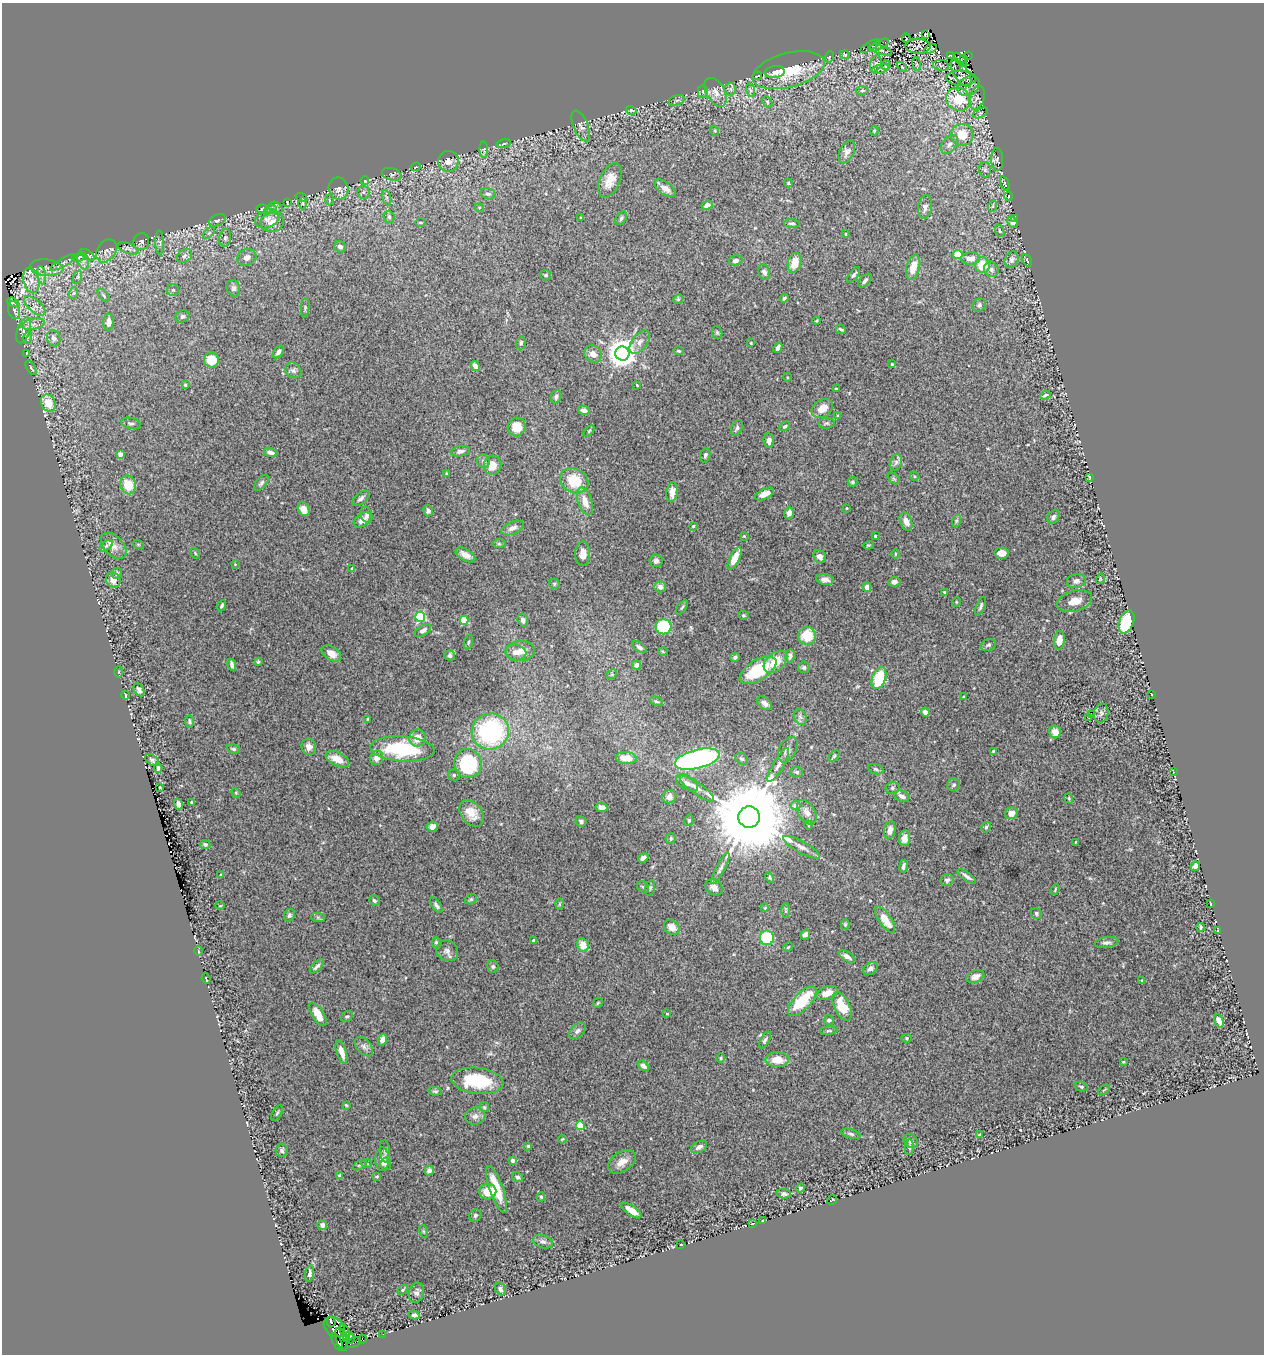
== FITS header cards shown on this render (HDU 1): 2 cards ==
NAXIS1  =                 1262
NAXIS2  =                 1352

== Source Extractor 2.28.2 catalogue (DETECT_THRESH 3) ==
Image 1262 x 1352 px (HDU 1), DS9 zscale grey, 1 PNG px = 1 image px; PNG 1266 x 1356 px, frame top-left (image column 1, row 1352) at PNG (2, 3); each listed source drawn as its Kron ellipse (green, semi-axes under 4 px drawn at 4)
Background 0.762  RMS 0.017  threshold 0.0523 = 3 sigma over >= 5 px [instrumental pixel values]
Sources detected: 443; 4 with non-positive FLUX_AUTO (blend fragments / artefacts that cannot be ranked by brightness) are neither listed nor drawn; the other 439 listed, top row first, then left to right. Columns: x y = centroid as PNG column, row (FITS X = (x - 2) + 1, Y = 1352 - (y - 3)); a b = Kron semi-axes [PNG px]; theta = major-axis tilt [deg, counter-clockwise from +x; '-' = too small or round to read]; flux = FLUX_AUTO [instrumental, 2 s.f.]
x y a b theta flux
925 34 3 2 - 1.1
906 38 4 2 - 0.83
879 45 11 4 27 2.6
870 46 11 4 29 2.1
918 46 12 7 -3 3.6
930 49 7 4 24 1.9
881 50 11 3 -18 2.6
845 55 5 4 - 1.2
950 55 3 2 - 0.85
968 55 2 2 - 3.9
829 57 5 3 - 1.3
964 58 3 2 - 1
961 60 8 2 -47 0.93
876 64 9 5 71 3.6
916 64 7 3 -82 1.4
886 65 5 2 - 1.2
941 65 8 5 -6 1.8
902 67 6 3 -45 1.1
964 68 3 2 - 0.79
880 69 9 4 17 1.7
788 70 37 17 14 50
775 72 10 5 6 3.8
961 73 16 7 -57 7.5
758 76 4 2 - 0.83
961 78 15 7 -3 5.9
968 86 12 9 32 7.2
730 89 6 6 - 3.3
750 90 7 4 -71 2.3
703 91 6 5 - 2.2
862 91 6 4 2 2
716 92 15 9 -61 10
977 98 12 7 74 4.8
958 99 13 11 -27 46
677 100 9 5 17 2.6
767 102 6 4 -61 2.1
631 110 5 3 - 1.2
980 113 8 4 27 2
581 126 16 7 -66 4.9
715 131 5 3 - 1.1
874 131 4 3 - 1.5
962 135 11 11 - 26
504 144 7 4 10 2.3
949 144 11 7 52 6
484 150 8 3 -87 1.8
847 152 12 7 63 5.1
997 159 11 6 -87 2.4
448 161 10 10 - 8.3
416 167 5 3 - 1.1
985 170 7 6 - 3.1
392 174 10 6 -17 3.7
610 180 18 10 67 17
365 181 4 3 - 1.1
788 183 4 4 - 1.3
1005 183 7 3 -69 1.4
338 188 11 9 -70 7.3
665 188 12 6 -35 8.1
363 192 6 6 - 3
488 194 8 5 -14 3.6
1009 196 4 2 - 0.48
302 198 6 3 -20 1.2
387 198 8 3 -72 2.4
329 200 5 3 - 1.2
287 203 4 2 - 0.99
302 203 6 4 -89 1.8
707 205 6 4 26 4.2
993 206 5 3 - 1.2
925 207 12 7 80 5.3
276 208 7 5 -42 3.4
479 208 4 4 - 1.2
262 209 5 4 - 1.5
270 210 6 4 19 1.9
389 217 6 5 - 2.7
581 218 3 2 - 0.9
621 218 7 5 56 2.3
267 219 12 8 24 8
1015 219 4 2 - 0.75
217 220 9 5 26 3.4
272 222 12 10 15 14
420 222 5 3 - 1.2
1013 222 6 4 -51 3.3
792 223 8 4 -6 2.4
1000 231 6 4 -70 1.9
209 233 7 4 43 2.3
846 234 4 2 - 0.83
225 238 9 5 80 3.3
141 242 8 8 - 3.4
160 243 12 4 -88 2.8
340 247 6 5 - 4.4
128 248 11 5 -21 3.4
106 251 12 9 54 6.4
958 254 4 4 - 23
88 255 8 3 -35 1.7
184 256 8 6 35 3.4
79 257 7 4 20 1.9
247 257 10 8 24 6.2
970 258 9 6 5 8
736 260 7 5 16 4.4
1012 260 8 6 69 5
1027 260 7 2 -62 0.95
83 261 8 5 -65 3.1
63 262 15 4 29 4.2
795 263 10 6 75 19
982 265 8 7 - 27
913 267 13 6 75 14
47 268 17 8 -5 2.3
991 269 8 7 - 3.8
764 272 8 5 -72 3.8
42 275 9 4 -82 4.1
546 275 5 5 - 2.1
854 275 8 4 52 2.7
78 277 7 4 71 1.8
31 280 13 8 -78 4.2
865 280 8 4 49 3.4
233 288 8 7 - 3.7
173 290 6 6 - 2.3
74 293 6 3 70 1.7
104 295 8 4 -50 2.1
784 298 4 3 - 2.1
678 299 5 4 - 1.6
13 302 6 3 -19 2.3
979 305 7 6 - 3.2
35 306 13 6 -41 7.9
305 308 9 2 86 1.6
14 310 9 5 -74 4.3
182 316 7 6 - 3.5
817 321 4 3 - 1.3
108 322 8 5 86 7.7
33 324 11 5 12 5.3
841 329 5 3 - 1.6
24 330 13 6 71 7.2
717 333 6 5 - 1.8
27 338 6 4 70 1.9
54 338 8 6 -69 5.1
640 342 13 7 53 6.9
521 343 6 5 - 2.6
751 343 3 3 - 0.99
778 348 5 4 - 4.3
678 351 5 3 - 1.2
278 352 7 4 51 4
27 353 4 3 - 0.89
593 354 9 8 - 7.6
622 354 7 7 - 1800
211 360 7 7 - 28
892 364 3 3 - 1.4
475 366 5 4 - 6.8
31 368 8 3 -58 2
293 370 8 7 - 3.7
787 377 4 3 - 0.95
185 385 3 3 - 1.2
637 385 3 2 - 1
837 389 4 3 - 1.5
1045 395 5 3 - 1.7
556 396 7 5 68 2.9
48 403 9 7 -62 20
822 408 11 8 36 12
584 410 6 4 -12 4.7
838 416 3 3 - 1.9
131 423 10 5 -13 3.2
827 423 8 5 6 2.4
785 426 5 4 - 1.6
517 427 9 9 - 15
737 428 8 5 63 3.1
589 431 6 4 45 1.5
769 441 7 5 -87 4.8
460 451 10 5 10 4.2
271 452 7 4 -18 5.4
120 454 4 4 - 7.3
705 455 7 5 75 2.6
483 461 7 6 - 3.3
896 462 8 6 73 3.8
493 465 9 8 - 14
447 473 4 3 - 1.1
914 476 5 3 - 1.2
1089 477 4 2 - 0.9
894 478 7 4 -44 1.7
574 481 15 12 -29 34
853 482 5 4 - 2.2
261 483 9 5 49 2.9
128 485 9 7 -73 27
672 492 10 5 80 9.5
765 494 10 5 25 9.6
361 498 10 5 40 3.6
585 501 14 7 -70 14
846 508 3 3 - 1.4
304 509 7 5 -64 11
428 511 6 5 - 3.7
789 513 6 4 70 5.2
366 515 8 5 -74 3.4
1053 517 7 5 53 3.9
362 520 10 6 37 8.1
906 521 9 6 -68 8
956 521 6 4 72 1.9
693 526 3 2 - 1.2
513 528 12 6 23 5.9
744 536 3 3 - 1.1
875 536 3 3 - 1.3
138 544 5 3 - 1.2
499 544 6 4 -1 1.8
868 545 5 4 - 1.4
106 546 7 4 35 2.4
114 546 15 9 -46 9.2
195 553 6 4 -50 1.3
1001 553 7 5 4 9.7
583 554 12 7 89 7.8
895 554 4 3 - 1.1
465 555 11 6 -31 7.7
820 556 7 5 -43 7
735 558 12 5 64 19
656 561 6 6 - 3.4
235 564 3 3 - 0.79
352 569 4 2 - 1.1
117 573 5 5 - 2.8
825 579 9 5 -11 6.7
1100 579 5 3 - 1.1
113 580 8 7 - 8.2
1076 581 9 7 13 4.8
894 582 6 5 - 3.9
554 584 5 5 - 1.7
660 587 6 5 - 5.6
867 587 4 4 - 8.1
944 592 4 3 - 1.2
1074 601 18 10 16 13
956 602 5 3 - 0.93
222 606 6 3 64 2.1
981 606 10 4 68 2.7
682 607 8 4 54 1.9
743 615 5 4 - 1.3
420 617 5 5 - 100
464 620 4 4 - 38
523 620 6 5 - 3.8
1126 622 12 7 68 66
664 627 8 7 - 50
423 630 9 5 30 4.2
807 636 9 8 - 31
1059 640 9 5 83 15
468 642 7 3 73 1.7
988 645 8 5 21 2.4
639 647 8 4 -35 3.3
520 651 15 10 2 11
663 652 5 3 - 1
331 653 11 6 -34 10
516 653 10 7 -14 6.5
450 655 5 5 - 4
790 656 6 5 - 4.2
735 657 5 4 - 2.4
258 662 3 3 - 1.6
775 662 13 8 41 19
232 665 6 3 -72 4.3
637 665 4 4 - 4.5
804 667 6 5 - 2.5
758 670 20 10 31 63
118 672 5 3 - 1.1
612 674 5 4 - 1.5
879 678 11 6 70 47
139 690 7 4 -61 3.4
1151 694 2 2 - 0.74
125 695 4 3 - 0.85
963 697 3 3 - 1.2
656 701 6 4 -29 1.6
764 703 9 5 -37 5.9
925 712 4 4 - 6.6
1101 713 9 7 76 4.1
1092 715 3 2 - 1.8
800 717 8 6 -67 3.6
1089 718 3 2 - 1.3
368 719 3 3 - 1.1
189 721 6 4 -82 2.2
490 732 19 18 - 160
1055 732 6 6 - 9.9
417 738 8 8 - 16
309 747 8 7 - 8.2
233 749 7 4 -18 2.4
403 749 32 12 -4 96
788 750 14 8 62 5.5
993 751 4 3 - 1.1
834 756 6 4 45 1.6
377 758 7 6 - 8
626 758 10 6 -5 14
337 759 13 6 -26 16
697 759 23 9 14 350
742 759 7 5 -29 2.1
152 760 8 5 -37 2.9
468 763 14 13 - 110
778 765 19 5 60 6.4
158 768 4 3 - 2.4
876 769 8 5 -18 2.5
797 772 6 5 - 2.6
1173 772 4 2 - 0.77
454 775 5 5 - 2
687 783 12 6 -27 5.5
954 785 6 6 - 2.9
160 787 3 2 - 0.84
697 788 21 5 -36 7.5
892 788 7 6 - 3
236 793 5 4 - 1.2
902 796 8 5 -22 6
669 797 7 6 - 6.3
1069 798 5 4 - 1.4
191 802 3 2 - 1.2
178 804 6 4 -74 3.8
796 805 5 5 - 8.2
601 807 6 4 -8 6.7
807 812 13 8 -59 8
471 813 15 10 -51 16
1011 813 6 5 - 7.3
749 817 11 10 - 23000
689 820 6 4 76 1.9
581 821 5 5 - 3.4
808 825 4 3 - 0.92
432 827 5 5 - 7.2
986 827 5 4 - 2.3
890 830 9 5 80 7.7
671 838 5 5 - 2.3
905 838 8 5 85 7.6
1075 842 3 2 - 0.8
205 844 5 4 - 1.9
802 847 21 5 -29 7.5
643 858 6 4 37 5.7
903 866 6 4 81 3.6
1195 866 5 4 - 6.8
720 868 17 4 63 4.9
220 875 3 2 - 0.88
967 876 11 3 -34 4.2
770 878 5 4 - 1.6
947 880 7 6 - 3.5
643 887 6 5 - 1.9
714 887 9 7 -38 6.5
650 888 8 4 75 2.1
1055 889 6 3 65 1.3
471 899 6 5 - 1.7
374 900 5 5 - 2.1
559 904 6 3 89 1.1
1211 904 4 2 - 0.84
436 905 9 4 -55 2.8
220 906 5 3 - 0.9
765 908 4 4 - 1.1
786 911 7 4 90 2.1
1036 913 6 5 - 2.1
289 915 6 5 - 2.2
318 917 7 4 -1 2
885 920 15 6 -55 20
845 925 5 4 - 1.4
672 927 8 7 - 12
1201 927 4 3 - 1.9
1217 931 3 2 - 0.61
805 934 5 4 - 4.9
767 938 7 7 - 57
534 941 4 4 - 2.1
437 943 6 4 -63 2.1
1106 943 12 5 7 3.9
583 945 7 5 -78 14
788 947 5 3 - 1.1
198 951 5 3 - 0.87
447 951 11 10 - 6
847 956 9 4 -32 5
317 966 9 4 46 3.2
493 966 6 5 - 2.2
870 968 8 5 34 3.5
975 977 9 6 22 6.5
206 979 5 2 - 0.97
1142 981 3 3 - 1.4
827 993 11 6 20 9.4
802 1001 19 8 47 52
598 1003 5 4 - 1.5
842 1006 15 8 -65 28
318 1014 13 6 -58 14
667 1014 3 2 - 0.9
347 1017 6 5 - 2
829 1020 5 5 - 2.9
1219 1021 7 4 -69 10
577 1031 10 6 43 3.6
829 1031 9 4 5 2.1
907 1038 5 4 - 1.6
383 1040 6 4 69 7.4
765 1040 9 4 59 2.8
364 1047 11 7 -48 5.4
342 1052 12 5 -73 11
721 1058 5 4 - 1.5
777 1060 11 7 -1 19
1123 1062 4 3 - 1.1
643 1066 6 4 -38 4.3
477 1081 26 13 -7 68
1081 1087 7 5 -15 2
1104 1090 7 3 36 1.1
435 1091 6 4 -9 2
346 1105 3 3 - 1.2
484 1107 5 4 - 1.5
277 1113 8 3 58 1.5
475 1116 10 8 14 6.3
580 1125 4 4 - 46
851 1134 10 4 -18 3
979 1135 3 2 - 0.71
562 1139 4 3 - 1.1
911 1141 8 6 -43 3.8
528 1146 3 3 - 1.3
699 1147 8 5 27 5.1
909 1147 8 4 86 2.1
282 1150 7 6 - 2.8
385 1151 11 5 -84 3.1
382 1159 11 7 -89 7.7
512 1161 4 3 - 5.9
622 1162 15 9 32 11
367 1164 5 3 - 1.2
386 1164 6 5 - 2.5
360 1165 8 4 27 1.7
429 1171 5 4 - 4.7
339 1175 4 3 - 1.1
377 1176 3 3 - 1.1
517 1177 6 5 - 2.4
800 1188 4 3 - 2
497 1189 24 6 -70 34
488 1192 8 8 - 20
784 1194 7 5 -6 3.1
541 1197 4 3 - 1.9
832 1200 5 2 - 0.76
632 1211 12 4 -34 11
475 1215 6 5 - 2.7
763 1220 4 2 - 0.96
752 1224 3 2 - 0.73
322 1225 5 5 - 4.3
423 1231 6 4 -71 1.7
543 1242 10 6 -20 3.8
681 1245 3 2 - 0.71
309 1273 8 4 80 4.1
500 1289 7 5 -62 3.4
403 1290 6 4 41 1.6
416 1293 10 7 76 5.3
414 1315 5 4 - 3.6
331 1321 5 3 - 820
334 1327 12 8 -43 2800
345 1330 7 3 -64 340
383 1334 2 2 - 2.3
349 1335 3 2 - 250
342 1339 12 5 -74 1400
347 1339 4 3 - 300
350 1339 5 4 - 590
362 1339 4 2 - 16
337 1342 9 4 -64 910
354 1343 8 3 24 280
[4 non-positive-flux detections neither listed nor drawn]